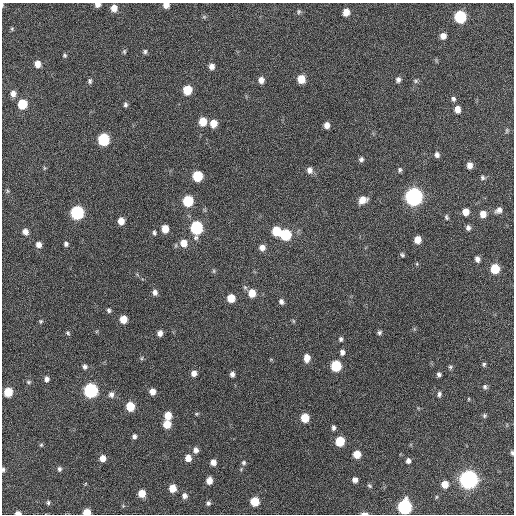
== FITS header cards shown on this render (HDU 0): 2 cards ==
NAXIS1  =                  512 / Axis length
NAXIS2  =                  512 / Axis length

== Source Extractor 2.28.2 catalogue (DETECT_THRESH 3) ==
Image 512 x 512 px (HDU 0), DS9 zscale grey, 1 PNG px = 1 image px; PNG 516 x 516 px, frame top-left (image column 1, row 512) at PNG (2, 3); no overlay
Background 379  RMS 9.4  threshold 28.1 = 3 sigma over >= 5 px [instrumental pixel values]
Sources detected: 135; all 135 listed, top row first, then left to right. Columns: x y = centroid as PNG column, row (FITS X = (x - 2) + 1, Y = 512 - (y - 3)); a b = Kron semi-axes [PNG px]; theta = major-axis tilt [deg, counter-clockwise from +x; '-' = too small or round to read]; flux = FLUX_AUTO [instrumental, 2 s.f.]
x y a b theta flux
2 5 6 2 -89 680
98 5 5 4 - 3000
166 5 6 5 - 4100
114 8 6 6 - 5500
299 12 7 5 87 980
346 12 6 5 - 6700
204 17 6 6 - 890
460 17 7 7 - 58000
12 29 5 5 - 820
443 36 6 6 - 4100
124 51 6 5 - 970
145 52 6 5 - 1200
65 55 5 5 - 950
37 64 7 6 - 5400
212 66 6 5 - 3000
301 79 7 6 - 11000
261 80 6 6 - 3700
398 80 6 5 - 2100
90 81 6 5 - 1300
416 81 7 5 0 1200
187 90 7 6 - 17000
13 93 7 7 - 3600
453 99 6 5 - 1500
22 104 7 6 - 22000
125 105 5 4 - 1400
457 109 7 5 -88 5000
203 122 7 6 - 10000
213 123 7 6 - 7600
327 125 6 5 - 3800
507 130 7 4 84 980
103 139 7 7 - 51000
437 155 6 5 - 2300
361 159 6 5 - 1700
469 165 6 5 - 4000
44 168 6 4 90 740
310 170 8 7 - 2900
400 170 7 5 87 1200
197 176 7 6 - 28000
482 178 6 5 - 1300
7 191 6 4 -89 880
414 197 8 7 - 290000
363 200 9 7 27 6600
188 201 7 6 - 30000
499 210 8 6 30 2900
466 212 6 6 - 6500
77 213 7 7 - 91000
483 214 7 6 - 5400
446 217 7 5 -79 1100
121 221 6 5 - 5900
196 228 8 7 - 69000
468 228 6 5 - 1900
165 229 6 5 - 8200
276 231 7 6 - 19000
25 232 7 6 - 3400
154 233 6 4 -83 1200
286 235 7 7 - 36000
417 240 6 5 - 6400
184 243 8 7 - 6800
66 244 6 5 - 1600
39 245 6 6 - 3600
262 248 7 7 - 3700
402 255 5 4 - 1100
477 259 6 5 - 2500
417 264 5 3 - 620
495 269 6 6 - 19000
214 271 6 4 -90 810
155 292 7 6 - 2300
252 293 7 6 - 8900
231 298 6 6 - 9900
281 301 6 5 - 1900
109 310 6 5 - 1200
123 319 6 6 - 8300
41 321 6 5 - 970
293 321 6 3 -71 700
379 332 5 5 - 1400
68 333 7 5 -47 1100
160 333 6 5 - 3200
341 339 6 5 - 1300
342 352 6 5 - 2200
142 358 6 4 71 830
307 358 7 6 - 6100
484 364 6 5 - 1000
336 366 7 6 - 34000
85 367 6 6 - 1700
450 367 6 5 - 1100
194 373 6 6 - 3500
232 374 5 4 - 2200
439 374 5 4 - 1500
47 379 6 5 - 2200
28 382 7 5 0 1100
485 387 7 6 - 1500
91 391 7 7 - 120000
8 392 6 6 - 16000
152 392 6 6 - 4600
111 394 8 7 - 2600
439 394 6 4 85 1600
469 399 5 3 - 580
130 406 7 6 - 16000
196 414 5 4 - 710
168 415 7 6 - 9400
484 416 6 6 - 1100
305 418 6 6 - 14000
167 424 7 6 - 10000
333 428 6 4 85 1600
134 436 6 5 - 1800
340 441 7 6 - 20000
41 445 5 4 - 890
196 450 7 7 - 2900
512 453 6 4 -87 1000
357 454 6 6 - 8800
103 458 6 6 - 4900
188 458 7 6 - 5500
408 461 6 5 - 2200
213 462 6 5 - 3500
244 463 6 6 - 1300
3 469 5 4 - 1200
59 469 6 5 - 1400
355 480 6 5 - 3000
468 480 8 7 - 370000
209 481 6 5 - 5400
85 484 5 3 - 560
445 484 6 6 - 6700
369 486 7 4 -41 970
173 488 6 6 - 8600
142 493 6 6 - 8800
184 496 6 6 - 2600
436 497 5 3 - 580
255 501 6 6 - 15000
48 503 6 5 - 1200
208 503 5 5 - 1400
123 506 4 4 - 750
405 507 8 7 - 120000
87 512 6 5 - 9500
18 513 5 3 - 2800
364 513 7 3 2 2100
At the frame edge (FLAGS 8, measured only in part): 9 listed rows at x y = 2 5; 98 5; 166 5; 512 453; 3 469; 405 507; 87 512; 18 513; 364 513